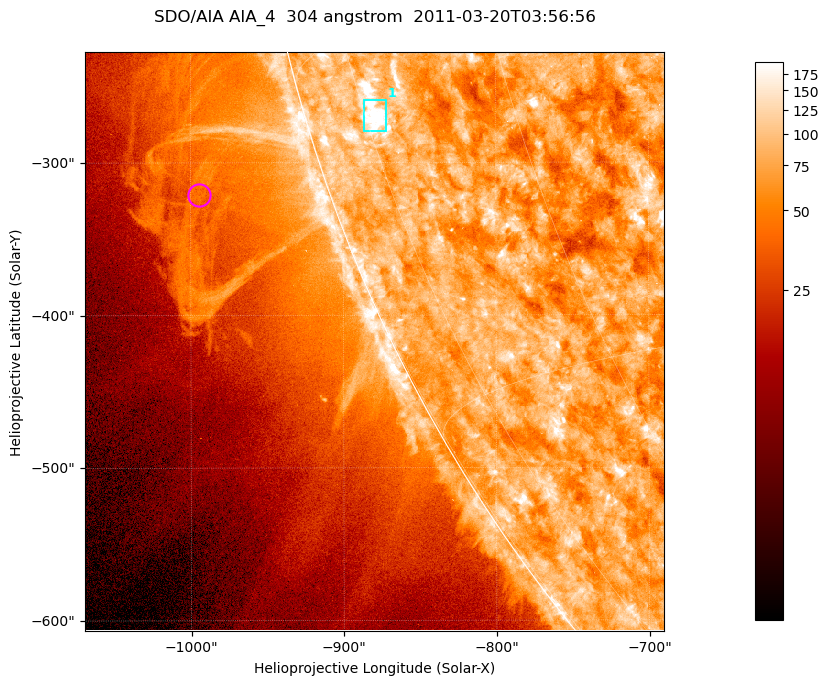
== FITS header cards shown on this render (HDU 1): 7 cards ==
TELESCOP= 'SDO/AIA '           / For AIA: SDO/AIA
INSTRUME= 'AIA_4   '           / For AIA: AIA_ATA1, AIA_ATA2, AIA_ATA3 or AIA_AT
WAVELNTH=                  304 / [angstrom] Wavelength
WAVEUNIT= 'angstrom'           / Wavelength unit: angstrom
DATE-OBS= '2011-03-20T03:56:56.124' / [ISO] Date when observation started; ISO 8
CTYPE1  = 'HPLN-TAN'           / CTYPE1; Typically HPLN
CTYPE2  = 'HPLT-TAN'           / CTYPE2; Typically HPLT

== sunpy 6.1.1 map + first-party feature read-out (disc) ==
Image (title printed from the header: SDO/AIA AIA_4  304 angstrom  2011-03-20T03:56:56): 632 x 632 px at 0.6 arcsec/px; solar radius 964 arcsec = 1606 px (partial field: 2.2% of the solar disc is inside the frame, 45% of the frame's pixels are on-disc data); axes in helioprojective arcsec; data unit not stated in the header (colour bar unlabelled)
Orientation: roll -0.132 deg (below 1 deg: not rotated)
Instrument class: DISC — disc imager (sunpy class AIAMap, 304 A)
Bright regions (active regions / flare kernels): reference = the on-disc median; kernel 5 px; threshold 5 sigma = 117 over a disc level ~76.1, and >= 1.15x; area >= 399 px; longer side >= 8 px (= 4.8 arcsec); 1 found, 1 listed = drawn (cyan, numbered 1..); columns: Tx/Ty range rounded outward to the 2 arcsec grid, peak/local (2 s.f.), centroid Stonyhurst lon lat
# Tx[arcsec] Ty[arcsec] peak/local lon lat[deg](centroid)
1 -888..-872 -280..-258 4.5 -74 -18
Off-limb structures (1.02-1.3 R_sun): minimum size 199 px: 3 found; the strongest spans PA ~105..115 deg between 1.02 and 1.13 R_sun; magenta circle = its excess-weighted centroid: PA ~110 deg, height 1.08 R_sun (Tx ~-994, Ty ~-320 arcsec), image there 1.6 x the reference